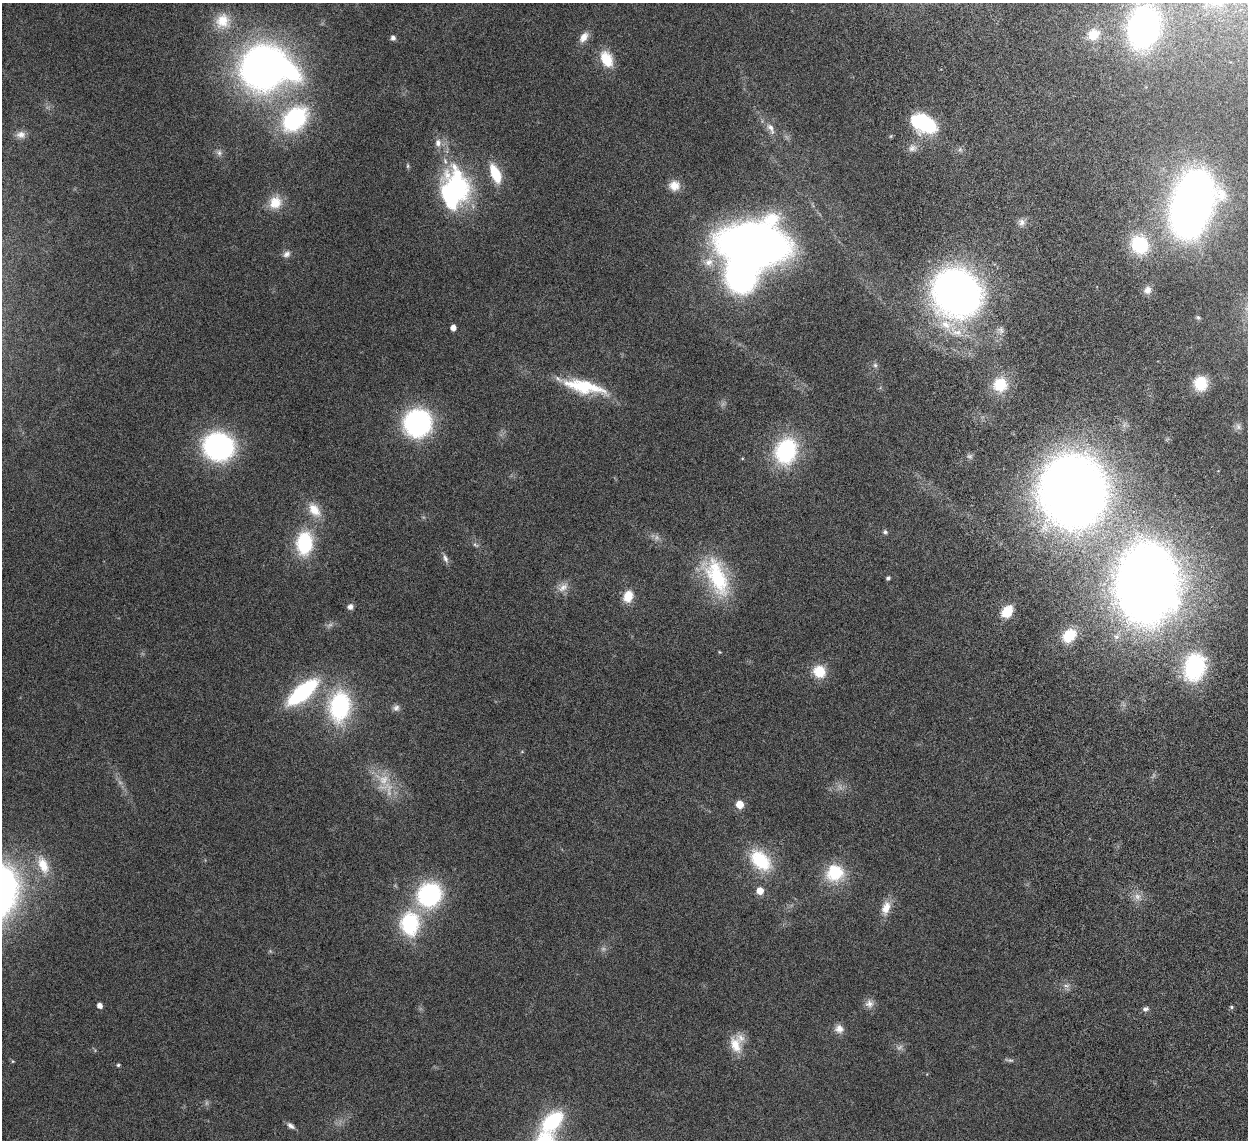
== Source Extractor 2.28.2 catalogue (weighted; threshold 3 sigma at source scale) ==
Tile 6 of 4 x 4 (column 2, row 2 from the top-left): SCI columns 1334-2579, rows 2632-3769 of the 5157 x 5153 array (HDU 1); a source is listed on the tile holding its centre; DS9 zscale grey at full resolution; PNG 1250 x 1142 px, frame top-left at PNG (2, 3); no overlay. Nothing masked; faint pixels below the display range render black.
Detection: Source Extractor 2.28.2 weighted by HDU 2 'WHT'; one run over the whole footprint, this tile lists its part. Background 0.0352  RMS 0.0025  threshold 0.0103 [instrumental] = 3 sigma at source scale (4.09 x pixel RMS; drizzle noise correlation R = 1.36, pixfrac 0.8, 0.05/0.05 arcsec/px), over >= 5 px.
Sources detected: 89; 8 too faint to see at this stretch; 4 inside a brighter object's white glare — not listed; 2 inside a brighter listed object's ellipse — not listed separately; the other 75 listed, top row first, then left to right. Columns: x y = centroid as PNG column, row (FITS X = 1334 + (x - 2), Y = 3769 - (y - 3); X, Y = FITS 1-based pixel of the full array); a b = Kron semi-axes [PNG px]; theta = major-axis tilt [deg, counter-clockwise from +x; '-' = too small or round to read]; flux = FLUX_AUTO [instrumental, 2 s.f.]
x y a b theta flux
223 21 21 20 - 5.4
1144 27 27 19 76 85
1093 35 16 13 37 3.4
584 37 14 9 56 1.7
393 38 6 5 - 0.68
606 59 20 13 -63 5.1
264 68 36 28 -3 170
295 119 32 22 45 24
923 123 24 14 -22 19
771 128 18 8 -63 1.8
21 135 13 10 -1 1.5
438 143 10 8 -85 1.4
912 148 9 7 64 1
219 153 8 7 - 0.77
408 166 6 4 90 0.33
495 173 19 9 -67 7
674 185 13 12 - 2.5
457 188 39 29 -55 28
275 203 17 16 - 4.2
1192 204 37 22 73 270
1022 222 11 9 -69 1.1
754 245 44 28 -1 230
1140 245 22 19 -54 12
287 254 10 8 30 1
709 262 12 11 - 2.3
1148 290 11 9 61 1.4
957 293 33 29 -41 150
1198 317 6 5 - 0.36
946 324 16 11 -35 3.9
453 328 5 4 - 1.6
875 365 6 6 - 0.52
1200 383 15 14 - 5.5
1000 385 19 18 - 6
584 387 54 15 -12 12
417 423 22 21 - 39
218 446 25 23 -15 45
786 451 31 25 70 19
1073 491 43 39 -86 360
314 510 21 12 -54 3.8
885 532 6 5 - 0.47
304 543 28 19 85 13
475 545 10 4 -27 0.47
445 558 12 6 -66 0.9
717 577 55 25 -66 17
888 578 4 4 - 0.49
1146 583 43 31 86 420
563 587 17 9 42 1.9
628 596 14 11 69 3.2
350 607 7 7 - 0.84
1007 611 14 10 49 4.5
1069 635 13 10 42 7.5
720 652 4 3 - 0.2
1194 667 28 21 74 22
819 671 15 13 -38 4.9
302 692 37 14 40 22
340 706 35 24 83 23
396 708 9 8 - 0.85
739 804 5 5 - 4.4
760 860 30 19 -45 11
43 865 27 13 -66 4.9
835 872 24 22 30 9
760 891 6 6 - 3
429 895 22 21 - 28
886 908 20 11 75 2.9
410 923 27 21 -90 16
1066 986 7 4 -19 0.52
869 1004 12 11 - 1.4
100 1005 4 4 - 1.3
1231 1007 5 4 - 0.34
1145 1009 8 5 10 0.65
839 1029 12 11 - 1.6
735 1045 23 15 -74 4.1
118 1065 4 3 - 0.36
553 1121 26 16 42 15
291 1126 11 6 -36 0.87